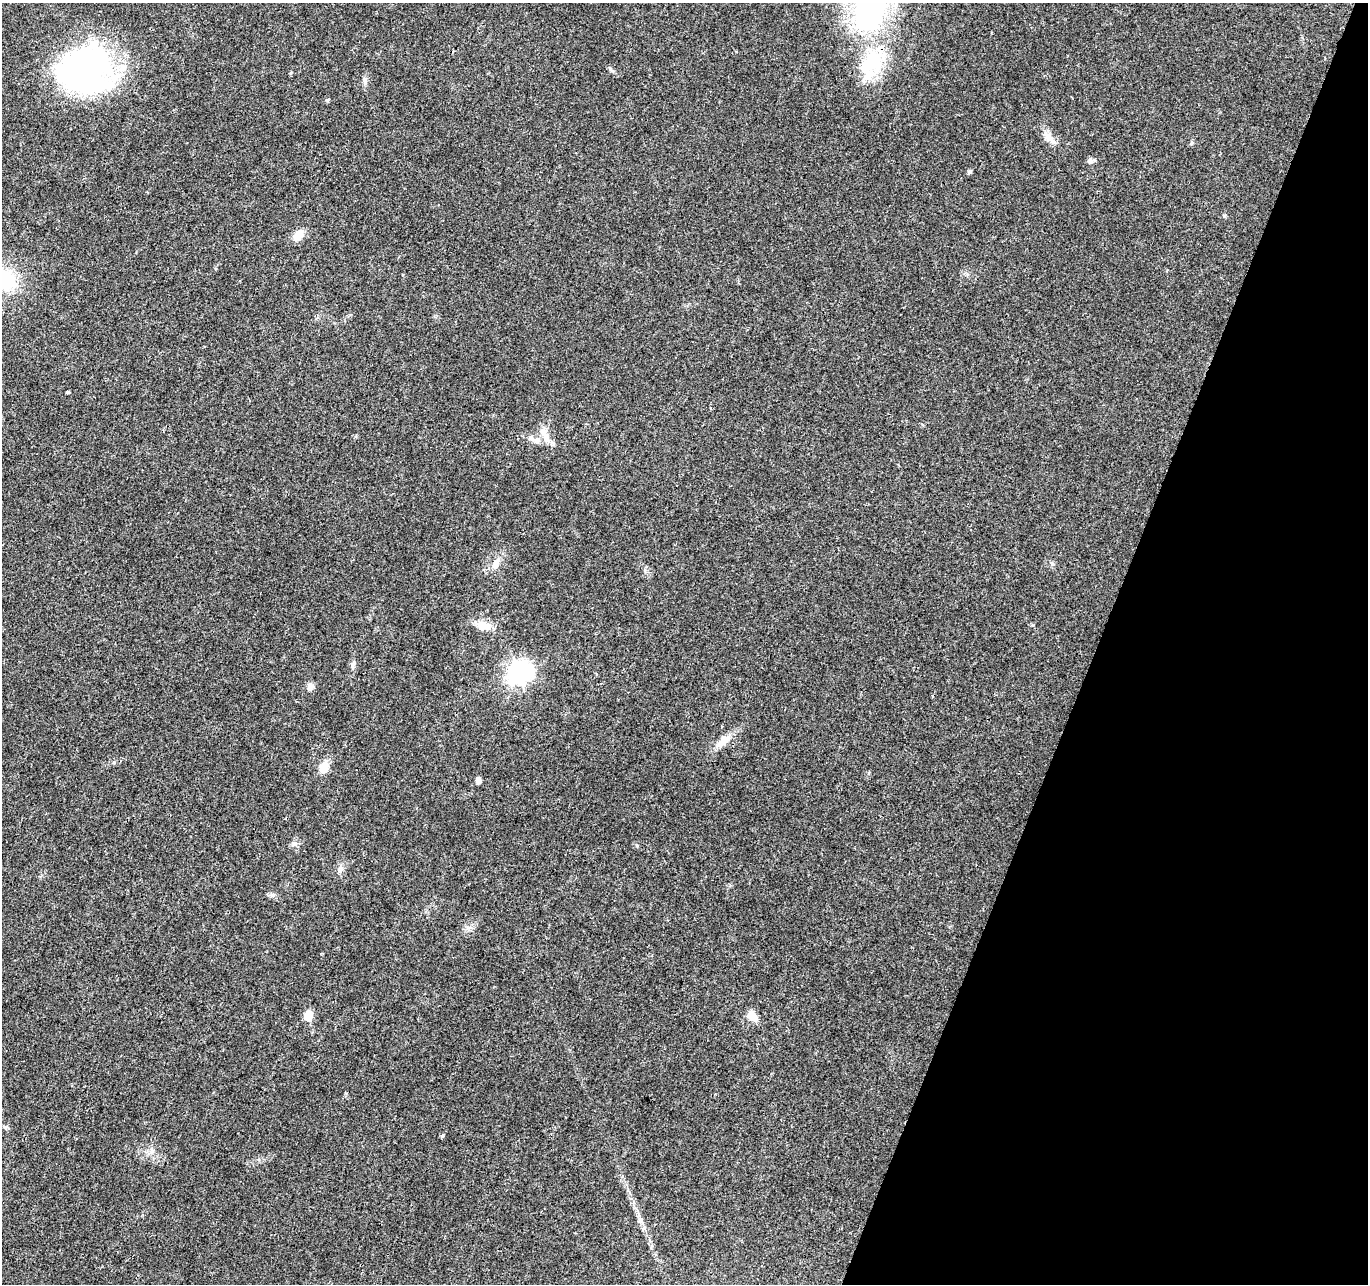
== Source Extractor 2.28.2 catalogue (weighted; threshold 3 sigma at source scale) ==
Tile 8 of 4 x 4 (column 4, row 2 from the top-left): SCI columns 4101-5466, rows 2778-4059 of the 5476 x 5619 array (HDU 1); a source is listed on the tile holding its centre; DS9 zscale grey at full resolution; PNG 1370 x 1286 px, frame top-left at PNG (2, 3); no overlay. Shown black and unused: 20% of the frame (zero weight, under 3 of 4 exposures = <1% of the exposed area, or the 3 px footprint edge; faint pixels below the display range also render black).
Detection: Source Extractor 2.28.2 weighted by HDU 2 'WHT'; one run over the whole footprint, this tile lists its part. Background 0.0267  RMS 0.0031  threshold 0.0138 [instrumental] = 3 sigma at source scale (4.5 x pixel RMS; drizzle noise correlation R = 1.50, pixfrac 1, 0.0396/0.0396 arcsec/px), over >= 5 px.
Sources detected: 31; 2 inside a brighter object's white glare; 1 cosmic-ray / hot-pixel residue — not listed; the other 28 listed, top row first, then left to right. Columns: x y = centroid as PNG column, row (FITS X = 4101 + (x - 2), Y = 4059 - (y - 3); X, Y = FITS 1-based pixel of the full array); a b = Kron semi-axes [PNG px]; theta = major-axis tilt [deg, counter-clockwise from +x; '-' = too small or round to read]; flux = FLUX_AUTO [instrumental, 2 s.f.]
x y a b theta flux
870 7 42 25 77 83
874 62 45 26 65 20
85 70 60 50 14 86
365 81 10 6 83 1
1049 138 16 9 -55 2.8
1090 161 9 7 12 0.89
970 172 4 4 - 0.79
1224 215 6 4 -18 0.35
298 235 15 9 45 3.1
4 280 22 19 -19 21
67 392 3 3 - 0.97
710 407 3 2 - 0.24
545 436 24 8 -65 3.2
537 440 9 7 74 1.4
496 564 15 9 57 2.5
1052 564 6 4 -45 0.52
483 626 23 11 -17 3.8
353 665 9 5 56 0.77
518 672 8 7 - 160
310 687 10 8 75 1.5
723 741 22 10 47 3.6
114 762 6 3 19 0.37
324 767 13 10 63 4
478 780 5 5 - 1.6
273 895 7 4 0 0.67
308 1015 6 5 - 8.4
753 1016 16 10 -45 2.8
6 1127 7 4 44 0.49
Isophote crosses this tile's border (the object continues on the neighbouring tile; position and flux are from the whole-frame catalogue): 2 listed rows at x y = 870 7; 4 280
Unlisted compact peaks at least as high as the median listed source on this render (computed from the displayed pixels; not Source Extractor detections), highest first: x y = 442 1136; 327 101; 295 843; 340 871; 1192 143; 259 1160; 468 928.